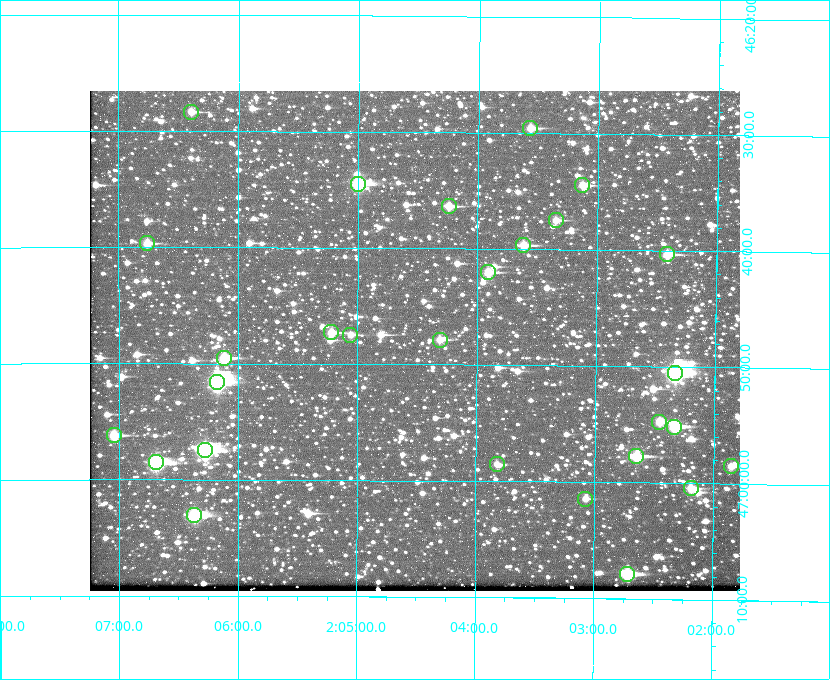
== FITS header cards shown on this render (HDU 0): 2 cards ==
NAXIS1  =                  650 / Width of table row in bytes
NAXIS2  =                  500 / Number of rows in table

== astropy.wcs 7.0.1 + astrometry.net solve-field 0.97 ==
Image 650 x 500 px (HDU 0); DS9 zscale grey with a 90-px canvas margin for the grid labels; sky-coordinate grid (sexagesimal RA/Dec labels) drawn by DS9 from the SOLVED WCS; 28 Tycho-2 reference stars matched to detected sources circled (green)
Header WCS: none
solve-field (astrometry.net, Tycho-2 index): SOLVED blind (the file carries no WCS)
Solved WCS: RA---TAN-SIP/DEC--TAN-SIP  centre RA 02:04:31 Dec +46:48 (31.13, +46.80 deg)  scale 5.16 arcsec/px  FOV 55.9' x 43.0'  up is +180 deg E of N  parity flipped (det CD > 0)
(file carries no celestial WCS; the grid is the blind solution)
Tycho-2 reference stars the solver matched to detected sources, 28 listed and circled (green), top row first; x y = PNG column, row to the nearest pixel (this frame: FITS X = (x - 90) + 1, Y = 500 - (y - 91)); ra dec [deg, ICRS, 3 dp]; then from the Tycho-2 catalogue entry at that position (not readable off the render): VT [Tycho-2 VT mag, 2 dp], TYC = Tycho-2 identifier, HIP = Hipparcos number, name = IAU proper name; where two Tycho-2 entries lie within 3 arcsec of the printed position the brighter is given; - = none
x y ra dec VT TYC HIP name
191 112 31.598 +46.472 10.81 3281-451-1 - -
530 128 30.892 +46.493 10.70 3280-490-1 - -
358 184 31.250 +46.575 8.43 3281-919-1 - -
582 185 30.782 +46.574 10.16 3280-645-1 - -
449 206 31.061 +46.606 9.99 3281-582-1 - -
556 220 30.837 +46.625 10.69 3280-1254-1 - -
147 243 31.690 +46.661 10.70 3281-375-1 - -
523 245 30.904 +46.661 9.60 3280-781-1 - -
667 254 30.604 +46.672 9.47 3280-908-1 - -
488 272 30.978 +46.700 9.85 3281-909-1 - -
331 332 31.305 +46.788 10.64 3281-663-1 - -
350 335 31.264 +46.791 10.76 3281-86-1 - -
440 340 31.078 +46.798 10.61 3281-114-1 - -
224 358 31.529 +46.825 9.32 3281-34-1 - -
675 373 30.583 +46.843 7.07 3280-746-1 9508 -
217 382 31.543 +46.860 7.50 3281-160-1 9805 -
659 422 30.615 +46.912 10.08 3284-203-1 - -
674 427 30.584 +46.919 9.47 3284-629-1 - -
114 435 31.760 +46.936 9.76 3285-99-1 - -
205 450 31.569 +46.957 8.53 3285-177-1 9816 -
636 456 30.663 +46.962 9.31 3284-347-1 - -
156 462 31.671 +46.975 8.89 3285-43-1 - -
497 464 30.956 +46.975 11.27 3285-185-1 - -
731 466 30.464 +46.975 10.61 3284-511-1 - -
691 488 30.548 +47.007 10.42 3284-727-1 - -
585 499 30.769 +47.024 11.20 3284-681-1 - -
194 515 31.591 +47.051 8.70 3285-1195-1 - -
627 574 30.679 +47.131 10.02 3284-307-1 - -